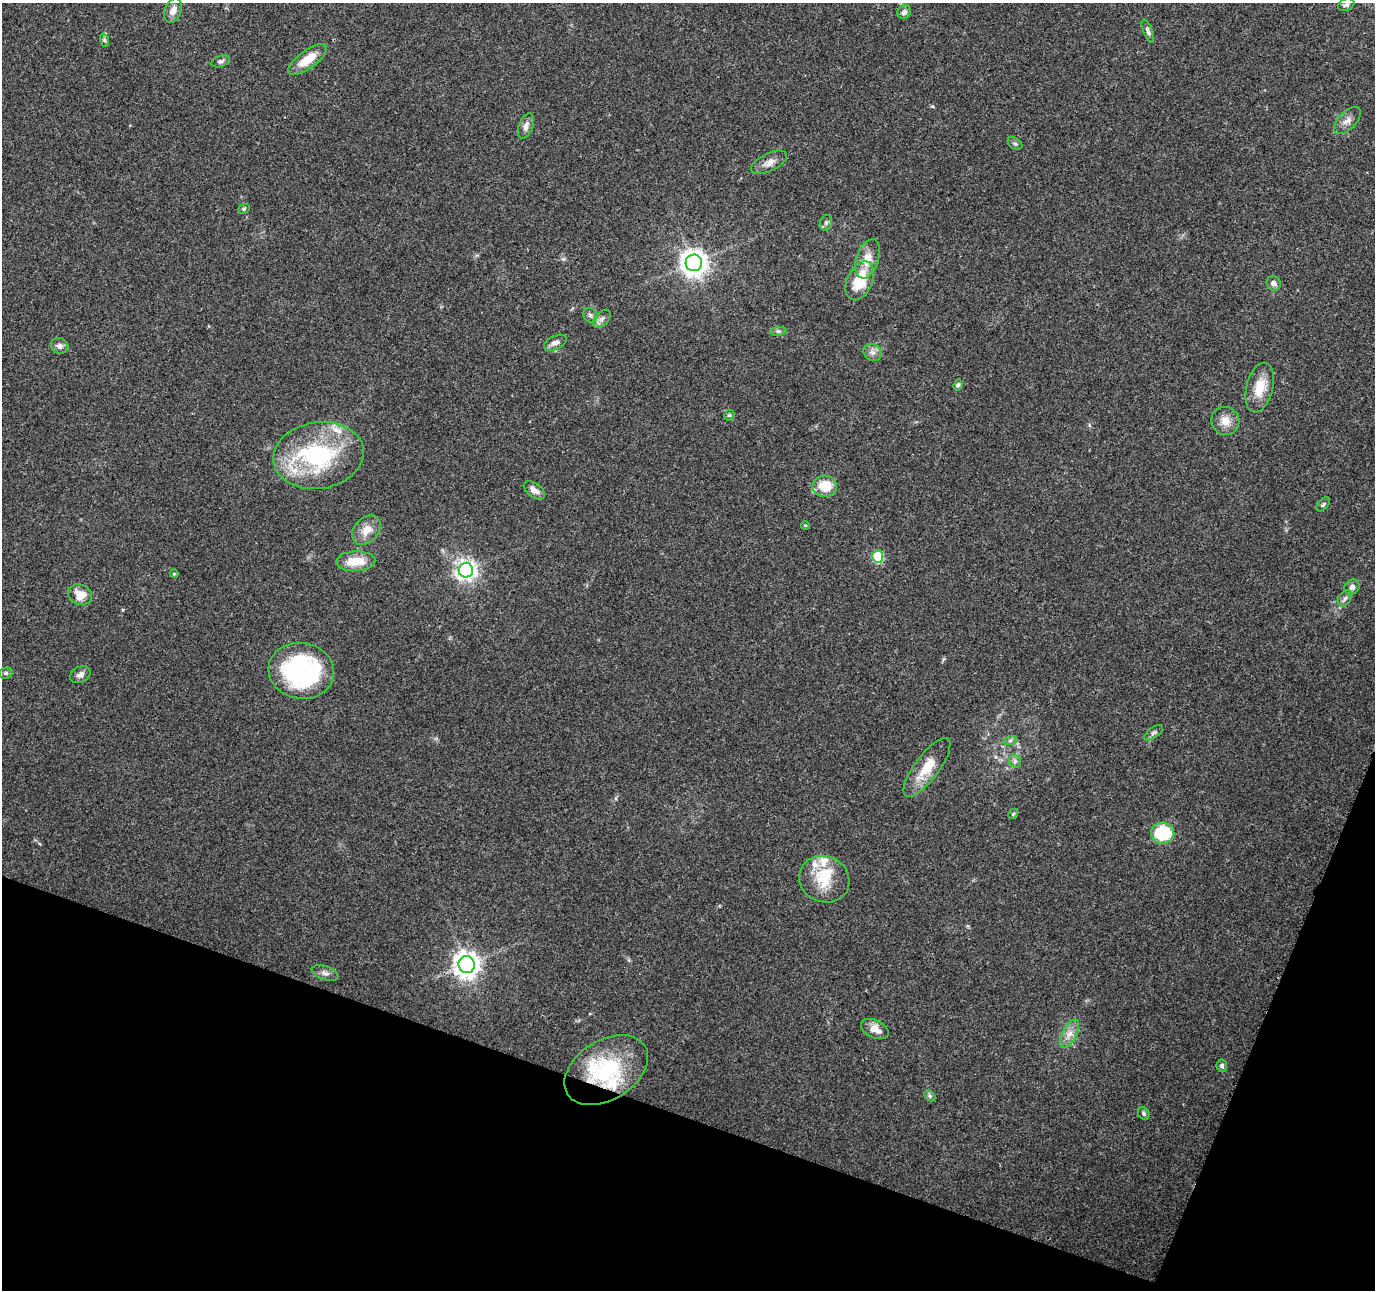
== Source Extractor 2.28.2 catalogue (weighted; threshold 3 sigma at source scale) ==
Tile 15 of 4 x 4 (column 3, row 4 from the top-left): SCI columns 2754-4126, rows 217-1504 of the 5511 x 5649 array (HDU 1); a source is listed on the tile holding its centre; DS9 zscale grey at full resolution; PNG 1377 x 1292 px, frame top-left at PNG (2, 3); each listed source drawn as its Kron ellipse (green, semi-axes under 4 px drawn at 4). Shown black and unused: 17% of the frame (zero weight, under 3 of 4 exposures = <1% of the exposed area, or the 3 px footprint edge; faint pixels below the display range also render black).
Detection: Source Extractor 2.28.2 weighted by HDU 2 'WHT'; one run over the whole footprint, this tile lists its part. Background 0.0373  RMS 0.0036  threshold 0.0161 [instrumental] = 3 sigma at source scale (4.5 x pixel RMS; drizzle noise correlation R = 1.50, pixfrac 1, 0.0396/0.0396 arcsec/px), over >= 5 px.
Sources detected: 66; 8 inside a brighter listed object's ellipse — not listed separately; the other 58 listed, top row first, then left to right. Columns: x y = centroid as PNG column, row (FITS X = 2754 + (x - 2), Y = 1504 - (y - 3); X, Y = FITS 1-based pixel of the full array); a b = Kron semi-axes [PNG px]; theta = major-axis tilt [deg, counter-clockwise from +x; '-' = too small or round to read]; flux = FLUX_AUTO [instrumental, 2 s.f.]
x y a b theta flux
1346 5 8 6 25 0.9
173 11 13 8 69 2.6
904 12 7 6 - 1.4
1148 31 12 4 -69 1.1
104 40 7 4 -71 0.62
307 60 23 9 36 7.8
220 61 10 5 19 0.93
1347 120 17 8 45 2.5
526 126 13 7 68 1.9
1015 144 8 5 -36 0.8
769 162 19 9 26 2.7
244 209 6 4 21 0.55
826 223 8 6 70 0.88
868 259 20 11 71 5.6
694 263 8 8 - 390
860 281 20 12 66 13
1274 283 7 7 - 1.6
590 315 8 6 -45 1
602 319 11 6 45 1.4
778 331 8 4 7 0.71
555 343 12 6 26 1.7
60 346 9 7 -21 1.6
872 352 9 8 - 1.7
958 385 6 4 61 0.73
1260 388 25 13 76 7.7
729 415 6 4 42 0.51
1225 421 14 13 - 4.2
318 455 45 33 9 45
825 486 12 10 -4 9.2
534 490 12 7 -36 2.4
1323 504 8 5 47 0.7
805 525 4 3 - 0.36
366 530 16 12 48 4.7
878 557 6 5 - 26
356 561 19 10 2 7.8
466 570 7 7 - 190
174 574 4 4 - 0.36
1352 587 8 7 - 1.5
80 595 12 10 -24 5.7
1345 598 9 6 58 1.2
301 671 33 28 -10 57
6 673 7 5 13 0.79
80 675 11 8 26 1.7
1154 733 11 5 35 0.92
1010 741 7 4 19 0.71
1015 761 7 5 -50 0.98
927 767 35 12 53 9.6
1013 814 6 4 45 0.45
1163 833 11 10 - 18
824 879 25 23 -25 12
467 965 8 8 - 360
325 973 14 6 -18 1.6
875 1029 15 8 -26 3.8
1069 1034 15 7 62 3
1222 1066 6 5 - 0.82
606 1070 46 29 32 34
930 1096 6 4 -45 0.72
1144 1114 6 5 - 0.71
Overlapping masked pixels (flux is a lower limit): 1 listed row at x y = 606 1070